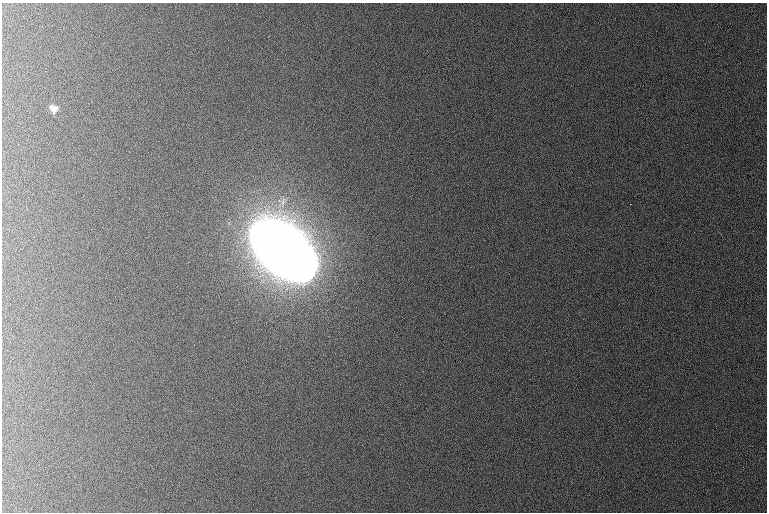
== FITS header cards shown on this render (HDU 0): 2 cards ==
NAXIS1  =                  765 /
NAXIS2  =                  510 /

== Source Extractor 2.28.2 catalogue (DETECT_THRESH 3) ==
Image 765 x 510 px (HDU 0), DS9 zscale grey, 1 PNG px = 1 image px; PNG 769 x 514 px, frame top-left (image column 1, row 510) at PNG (2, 3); no overlay
Background 1080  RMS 11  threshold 32.6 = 3 sigma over >= 5 px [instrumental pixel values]
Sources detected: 4; all 4 listed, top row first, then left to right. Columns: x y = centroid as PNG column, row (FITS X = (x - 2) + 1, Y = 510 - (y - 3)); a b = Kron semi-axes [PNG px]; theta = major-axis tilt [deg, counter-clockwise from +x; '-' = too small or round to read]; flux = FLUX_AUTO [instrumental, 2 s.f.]
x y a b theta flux
54 109 9 8 - 4.9e+03
630 204 2 2 - 6.0e+02
265 239 16 12 70 1.2e+06
283 251 47 25 -39 9.0e+06